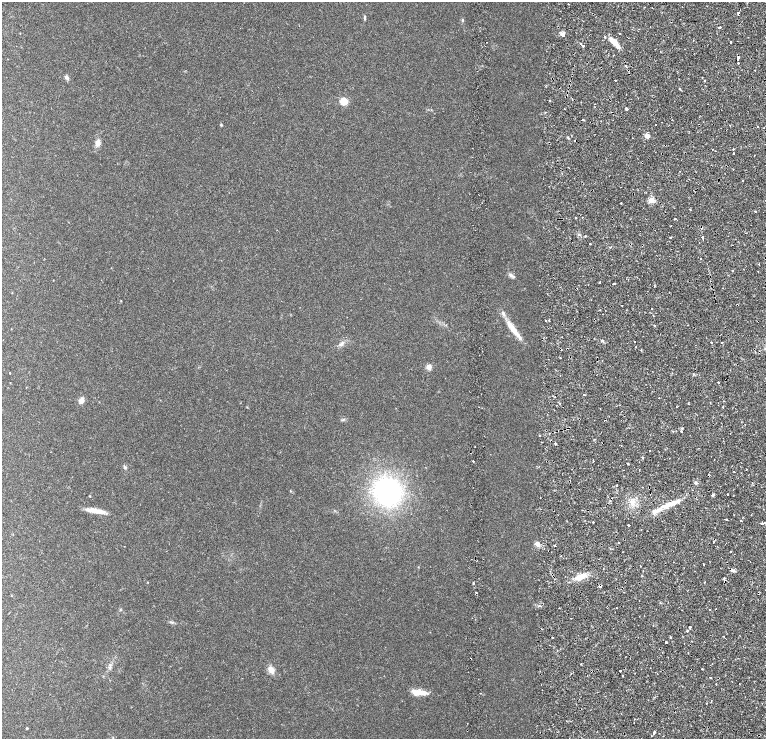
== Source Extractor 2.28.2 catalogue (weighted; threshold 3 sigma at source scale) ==
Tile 7 of 4 x 3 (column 3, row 2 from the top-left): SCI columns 3342-4868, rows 1608-3081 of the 6634 x 4695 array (HDU 1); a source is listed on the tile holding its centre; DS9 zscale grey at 2 x 2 block average (1 PNG px = mean of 2 x 2 image px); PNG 768 x 741 px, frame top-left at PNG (2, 2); no overlay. Shown black and unused: <1% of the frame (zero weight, under 2 of 4 exposures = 5% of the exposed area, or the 3 px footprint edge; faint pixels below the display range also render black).
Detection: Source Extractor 2.28.2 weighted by HDU 2 'WHT'; one run over the whole footprint, this tile lists its part. Background 0.0253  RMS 0.0041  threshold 0.0185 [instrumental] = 3 sigma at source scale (4.5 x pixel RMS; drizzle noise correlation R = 1.50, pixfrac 1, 0.0396/0.0396 arcsec/px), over >= 5 px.
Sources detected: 157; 9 cosmic-ray / hot-pixel residue — not listed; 2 inside a brighter listed object's ellipse — not listed separately; the other 146 listed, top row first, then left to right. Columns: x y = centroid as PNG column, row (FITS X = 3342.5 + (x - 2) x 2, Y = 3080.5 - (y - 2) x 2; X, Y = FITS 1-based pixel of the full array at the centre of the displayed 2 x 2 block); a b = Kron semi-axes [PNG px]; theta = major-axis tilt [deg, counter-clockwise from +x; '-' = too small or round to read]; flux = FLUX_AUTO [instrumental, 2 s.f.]
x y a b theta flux
568 4 2 2 - 0.43
738 13 3 2 - 3.6
365 17 6 2 90 0.85
462 20 4 3 - 0.72
719 27 3 2 - 2.1
564 33 3 2 - 3.7
619 33 2 2 - 5
563 35 2 2 - 2.4
486 42 2 2 - 0.82
614 42 16 5 -44 7.4
731 42 2 2 - 2
581 44 2 2 - 1.8
583 46 2 2 - 17
738 57 2 2 - 7.1
738 59 2 2 - 2
738 63 2 2 - 5.6
626 66 2 2 - 0.95
66 77 7 5 -62 1.6
615 80 2 2 - 1.5
704 81 2 2 - 0.8
679 88 2 2 - 0.77
344 101 6 5 - 11
550 101 2 2 - 0.94
581 102 2 2 - 0.32
595 104 2 2 - 0.31
627 109 2 2 - 5.8
583 120 2 2 - 3.5
662 122 2 2 - 0.59
221 125 3 3 - 0.76
656 125 2 2 - 0.37
730 125 2 2 - 1.7
758 126 2 2 - 0.55
647 136 4 4 - 3.8
568 138 4 2 - 0.63
98 143 8 5 77 4.2
733 149 2 2 - 0.82
733 153 2 2 - 2.9
680 171 2 2 - 0.55
743 181 2 2 - 0.78
651 200 3 3 - 21
621 203 2 2 - 2.1
755 211 2 2 - 0.93
576 218 2 2 - 1.4
675 219 3 2 - 0.89
670 226 2 2 - 0.53
746 233 2 2 - 0.54
585 236 2 2 - 1
670 238 2 2 - 0.54
703 238 4 2 - 9.7
590 244 2 2 - 1.1
610 247 3 2 - 0.56
701 259 2 2 - 0.46
733 271 2 2 - 2.9
510 275 6 4 -56 2
613 283 3 2 - 2.4
651 309 2 2 - 0.6
600 310 2 2 - 0.53
546 321 2 2 - 1.7
549 321 2 2 - 0.47
687 325 2 2 - 0.43
654 326 2 2 - 1.1
513 329 30 6 -53 11
634 341 2 2 - 0.57
711 342 2 2 - 2.3
722 342 2 2 - 1.2
341 344 6 3 52 1.8
636 347 2 2 - 0.96
560 358 2 2 - 0.76
429 367 4 4 - 7.2
10 373 2 2 - 0.33
718 382 2 2 - 1.5
584 394 2 2 - 2.2
554 397 2 2 - 0.34
659 398 2 2 - 0.43
81 400 7 5 67 3.9
560 403 2 2 - 0.43
688 403 2 2 - 0.53
343 420 4 3 - 0.8
605 420 2 2 - 2.9
681 431 2 2 - 2.7
549 433 3 2 - 0.47
539 435 2 2 - 3.6
555 444 3 2 - 1.7
475 447 2 2 - 1
649 451 2 2 - 1.7
643 458 2 2 - 1.7
473 461 2 2 - 0.68
593 461 2 2 - 0.52
628 463 2 2 - 2.4
125 467 4 3 - 1.3
639 470 2 2 - 0.46
695 483 4 3 - 1.3
617 485 2 2 - 1
642 487 2 2 - 0.66
290 491 3 2 - 0.42
387 491 33 31 -58 100
728 494 2 2 - 1.2
713 495 4 3 - 1
633 502 6 4 -73 3.4
671 503 23 5 22 13
95 511 24 4 -9 9
727 519 2 2 - 3
741 521 2 2 - 2.2
593 522 2 2 - 0.44
762 523 2 2 - 3.9
628 525 2 2 - 17
619 542 2 2 - 0.46
713 542 2 2 - 0.52
538 544 3 3 - 13
555 546 2 2 - 1
731 551 2 2 - 0.61
544 561 2 2 - 0.6
704 564 2 2 - 0.77
640 566 2 2 - 0.55
733 570 7 2 -33 1.4
643 571 2 2 - 0.39
642 576 2 2 - 0.45
580 577 15 7 23 9.4
724 579 2 2 - 8.1
148 582 3 2 - 0.3
473 583 2 2 - 0.52
600 586 3 2 - 5.2
476 593 2 2 - 0.89
617 608 2 2 - 0.27
710 609 2 2 - 0.41
120 610 3 2 - 0.55
171 622 5 2 - 1
690 627 2 2 - 3.9
687 631 2 2 - 3
552 637 2 2 - 2.1
670 637 2 2 - 2.3
666 642 2 2 - 2.6
581 664 2 2 - 0.6
712 664 2 2 - 0.43
110 668 4 2 - 0.84
702 669 2 2 - 0.88
271 670 8 6 -61 5
620 670 2 2 - 6.8
623 676 2 2 - 1.2
739 684 2 2 - 0.35
419 692 22 6 -7 8.9
480 693 2 2 - 1
711 701 2 2 - 0.54
706 703 2 2 - 1.7
27 728 3 2 - 0.65
654 733 2 2 - 4.7
Overlapping masked pixels (flux is a lower limit): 4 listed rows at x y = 738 57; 605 420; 724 579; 600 586
Diffuse or blended objects may show on this block-average render without a row.